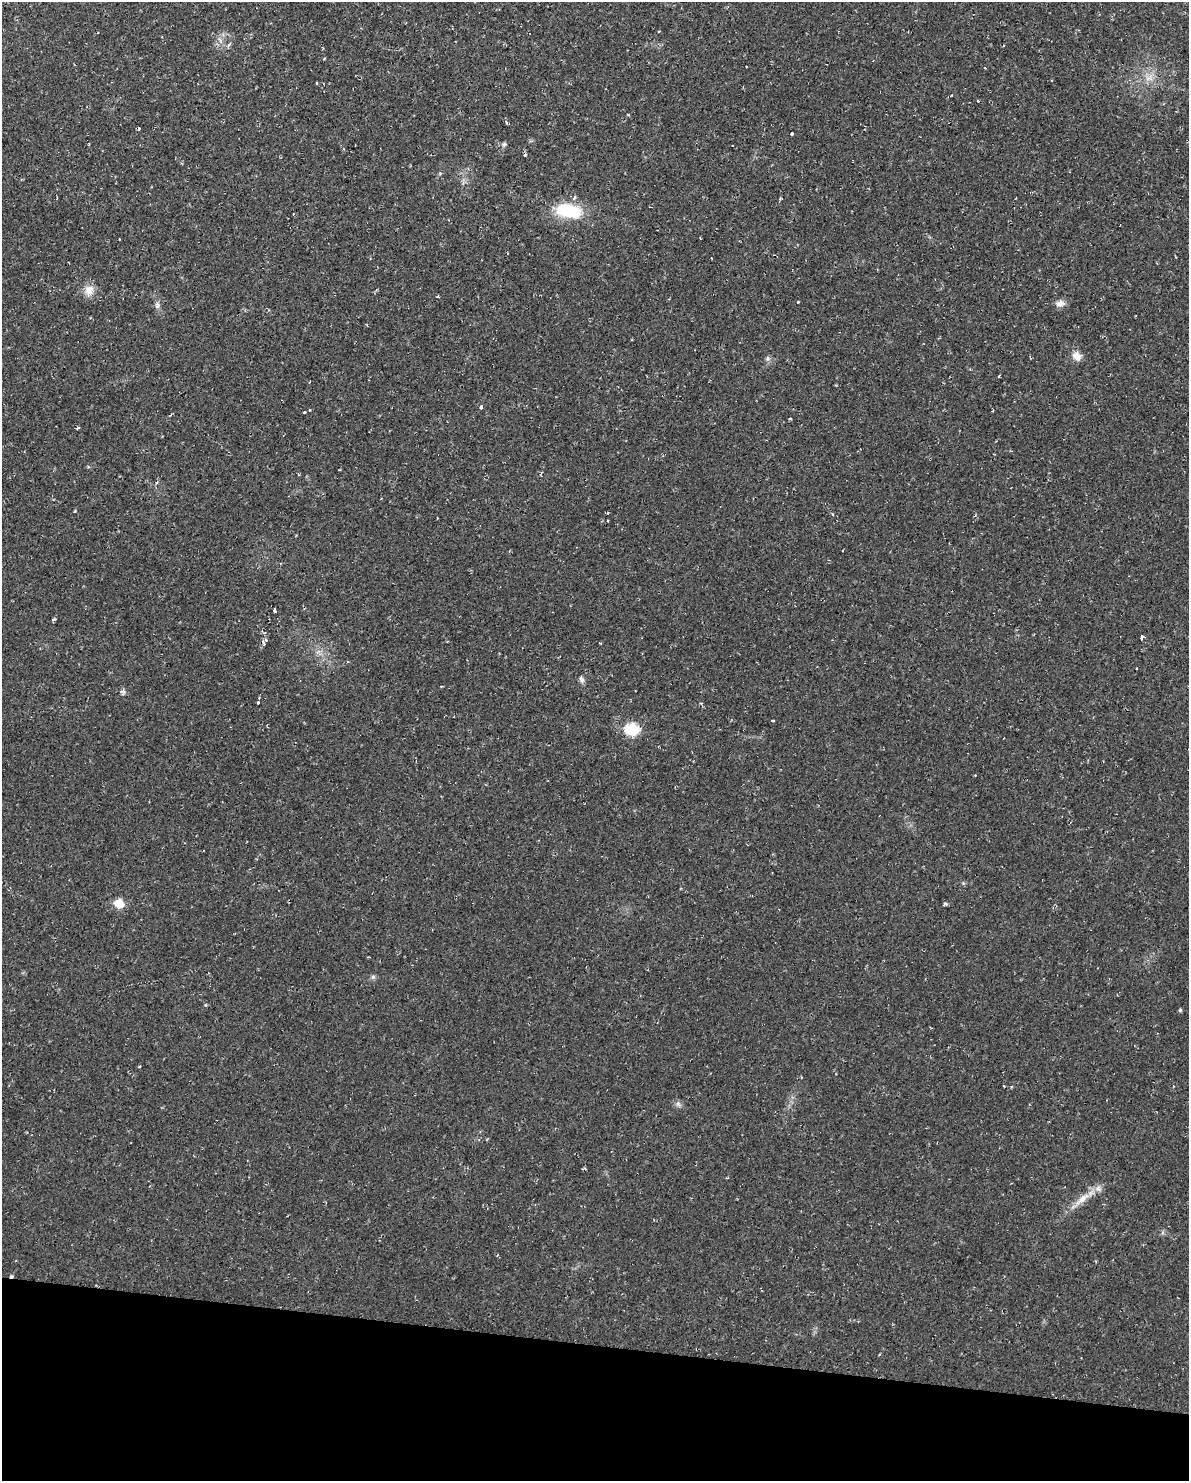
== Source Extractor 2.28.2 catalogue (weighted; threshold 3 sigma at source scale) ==
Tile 11 of 4 x 3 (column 3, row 3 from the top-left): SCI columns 2377-3563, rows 112-1590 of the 4751 x 4773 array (HDU 1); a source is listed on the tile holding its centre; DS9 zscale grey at full resolution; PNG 1191 x 1483 px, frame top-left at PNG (2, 2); no overlay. Shown black and unused: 9% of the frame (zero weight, under 2 of 3 exposures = <1% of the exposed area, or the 3 px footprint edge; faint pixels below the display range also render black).
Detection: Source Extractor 2.28.2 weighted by HDU 2 'WHT'; one run over the whole footprint, this tile lists its part. Background 0.02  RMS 0.0061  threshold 0.0274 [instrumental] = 3 sigma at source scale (4.5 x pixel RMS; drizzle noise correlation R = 1.50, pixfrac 1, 0.05/0.05 arcsec/px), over >= 5 px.
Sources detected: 44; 3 cosmic-ray / hot-pixel residue — not listed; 1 inside a brighter listed object's ellipse — not listed separately; the other 40 listed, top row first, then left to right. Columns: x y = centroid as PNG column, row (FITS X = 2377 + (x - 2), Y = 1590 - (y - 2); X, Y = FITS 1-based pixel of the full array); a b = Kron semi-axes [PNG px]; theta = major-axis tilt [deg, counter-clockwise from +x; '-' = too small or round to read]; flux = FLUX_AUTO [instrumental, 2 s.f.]
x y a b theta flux
746 67 3 2 - 0.97
1148 78 7 5 2 2.2
316 83 3 2 - 0.96
139 129 3 3 - 1.4
791 133 3 3 - 9.1
504 144 7 5 73 1.2
733 146 3 2 - 0.9
525 155 3 3 - 1.5
780 198 4 3 - 0.72
568 211 33 16 -12 27
119 239 3 2 - 0.93
89 290 14 12 78 5.9
798 302 3 2 - 1.8
1060 303 13 8 8 3.2
157 305 9 6 88 1.9
1076 356 13 9 -40 4.3
768 358 7 4 -90 1.2
999 376 3 2 - 0.59
481 407 4 3 - 3.9
993 410 3 2 - 1
304 412 3 3 - 1.4
790 418 3 3 - 0.73
75 511 3 3 - 0.51
608 521 3 2 - 0.77
274 611 4 3 - 4.4
53 620 3 3 - 5.4
1142 637 4 3 - 25
265 640 6 3 32 3.7
582 679 10 6 -59 1.7
123 691 8 6 30 1.5
258 702 3 3 - 1.8
773 721 3 2 - 0.53
632 730 7 6 - 48
975 775 3 2 - 0.73
945 903 8 2 -21 1
119 904 6 6 - 16
373 977 6 6 - 1.3
1180 1010 4 4 - 0.82
678 1104 8 5 -46 1.5
1082 1199 27 7 40 8.2